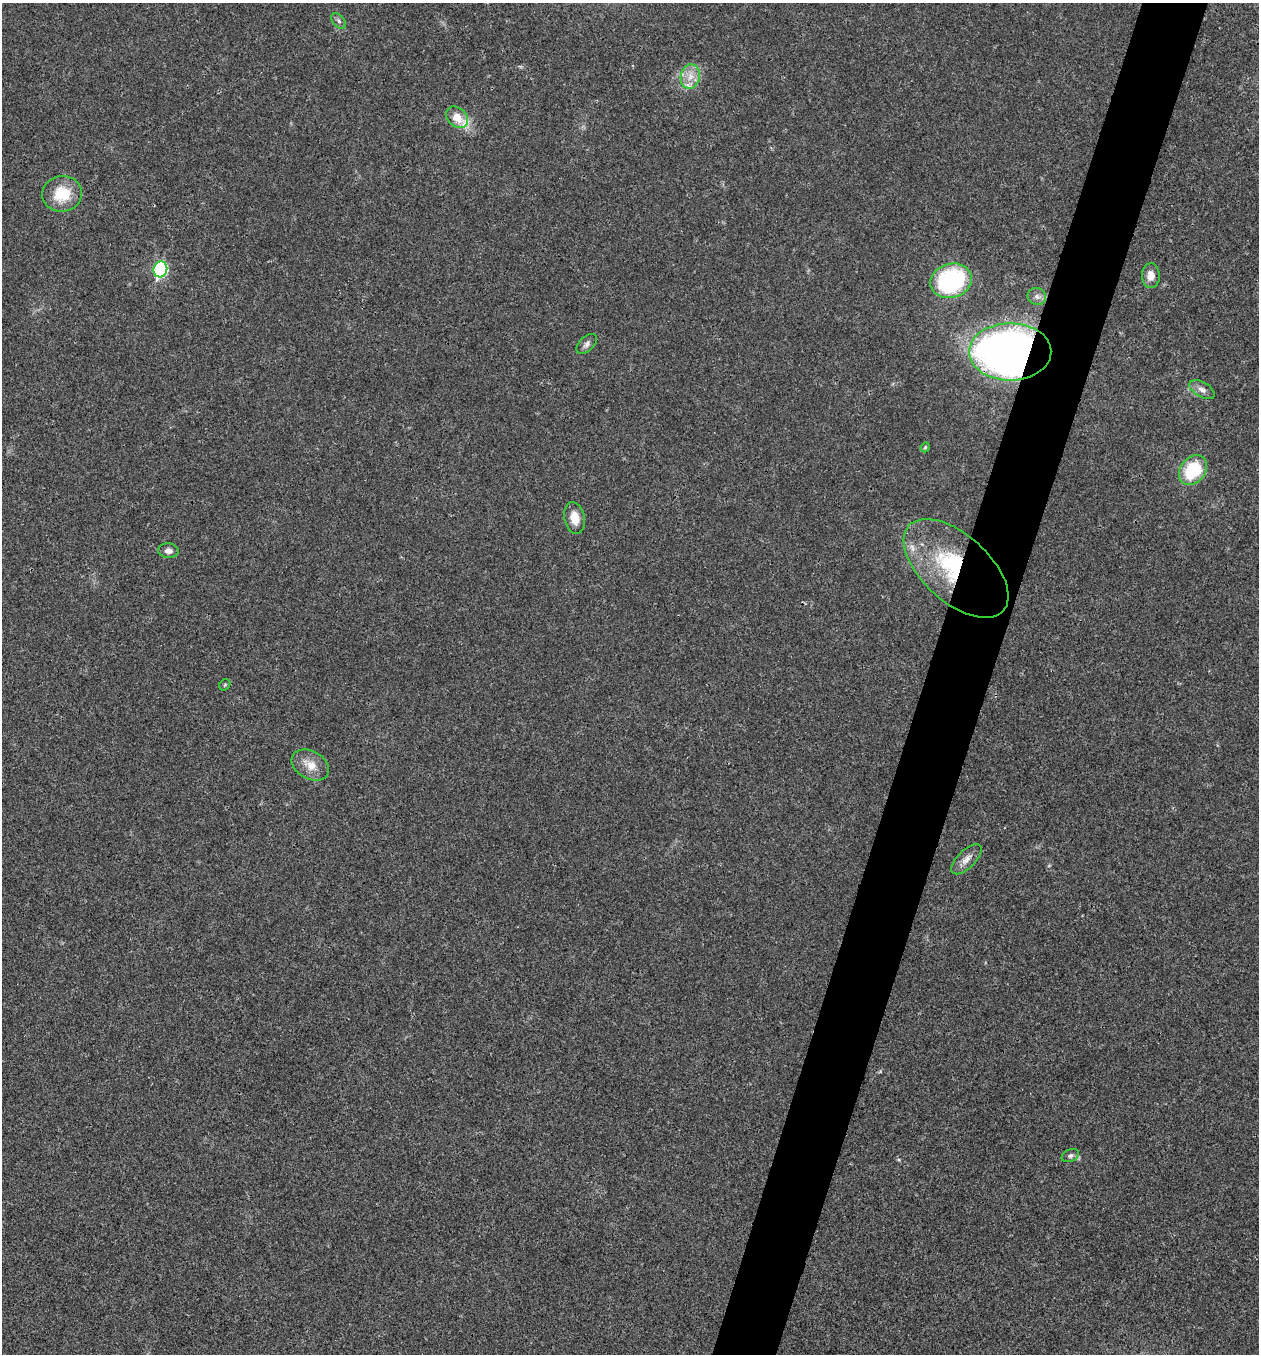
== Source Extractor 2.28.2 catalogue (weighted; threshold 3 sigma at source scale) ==
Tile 10 of 4 x 4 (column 2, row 3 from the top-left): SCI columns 1525-2781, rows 1355-2706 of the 5432 x 5417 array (HDU 1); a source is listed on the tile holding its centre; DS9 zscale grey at full resolution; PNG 1261 x 1356 px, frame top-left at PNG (2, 3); each listed source drawn as its Kron ellipse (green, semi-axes under 4 px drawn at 4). Shown black and unused: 5% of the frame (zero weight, under 3 of 4 exposures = <1% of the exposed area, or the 3 px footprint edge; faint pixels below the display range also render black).
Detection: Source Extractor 2.28.2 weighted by HDU 2 'WHT'; one run over the whole footprint, this tile lists its part. Background 0.0212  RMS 0.004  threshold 0.0179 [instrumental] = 3 sigma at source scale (4.5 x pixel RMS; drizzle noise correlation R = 1.50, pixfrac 1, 0.05/0.05 arcsec/px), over >= 5 px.
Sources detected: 23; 1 inside a brighter object's white glare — neither listed nor drawn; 2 inside a brighter listed object's ellipse — not listed separately; the other 20 listed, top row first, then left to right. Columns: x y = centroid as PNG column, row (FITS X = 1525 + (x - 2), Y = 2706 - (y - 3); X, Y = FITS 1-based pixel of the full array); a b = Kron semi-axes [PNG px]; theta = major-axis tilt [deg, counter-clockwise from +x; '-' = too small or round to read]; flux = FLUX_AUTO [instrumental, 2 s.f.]
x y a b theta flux
339 21 9 5 -50 1.2
690 77 12 9 77 4.2
457 117 12 9 -43 5.5
62 194 20 18 9 12
160 269 8 6 74 48
1151 276 12 9 -89 3.8
951 281 21 17 15 57
1037 296 9 8 - 1.8
587 344 12 7 43 1.6
1010 352 41 28 0 300
1202 390 14 7 -30 2.2
925 447 5 4 - 0.53
1193 470 16 12 51 21
575 518 16 10 -79 5.3
168 551 10 7 -5 2.1
956 568 63 33 -42 53
225 685 6 5 - 0.53
310 765 20 14 -29 5.6
966 859 19 9 45 3.3
1070 1156 9 6 24 1.1
Overlapping masked pixels (flux is a lower limit): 2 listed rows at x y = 1010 352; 956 568